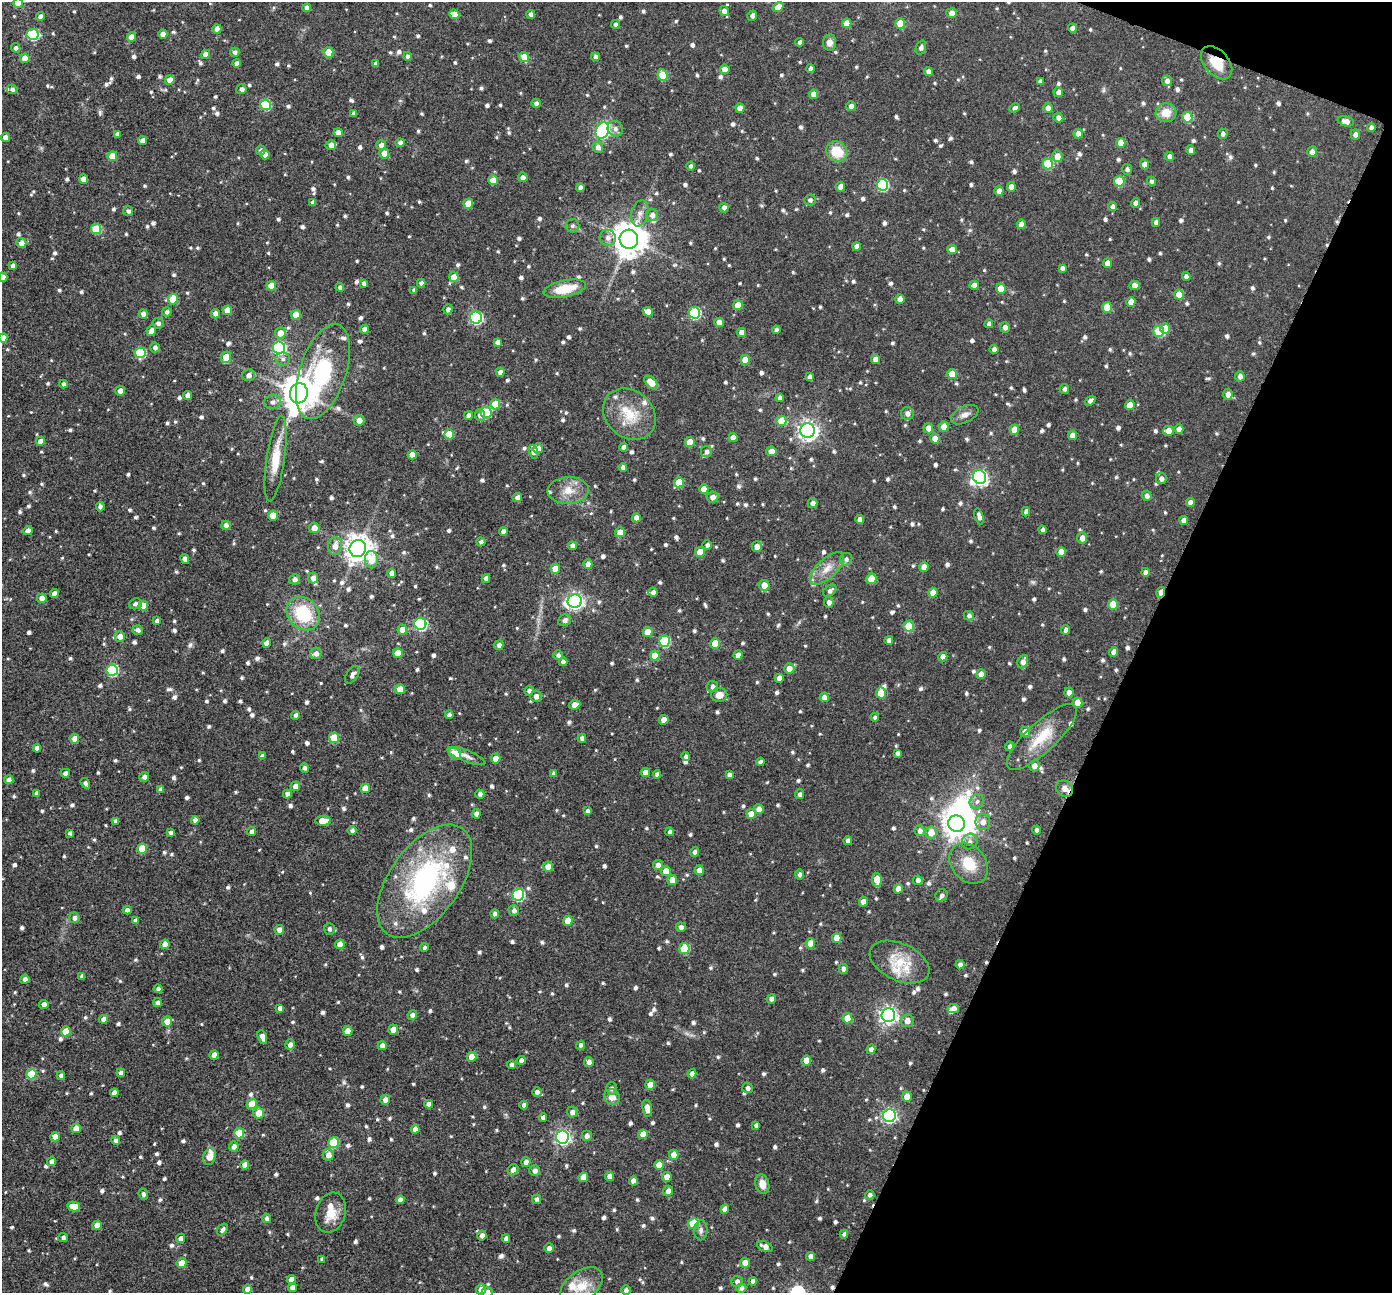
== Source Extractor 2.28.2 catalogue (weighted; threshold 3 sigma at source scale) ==
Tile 8 of 4 x 4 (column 4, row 2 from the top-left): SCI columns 4177-5566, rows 2729-4019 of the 5573 x 5589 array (HDU 1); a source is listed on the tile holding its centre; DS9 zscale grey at full resolution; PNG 1394 x 1295 px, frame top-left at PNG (2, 2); each listed source drawn as its Kron ellipse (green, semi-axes under 4 px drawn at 4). Shown black and unused: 19% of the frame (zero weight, under 8 of 16 exposures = <1% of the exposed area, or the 3 px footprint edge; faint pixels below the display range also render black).
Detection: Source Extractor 2.28.2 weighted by HDU 2 'WHT'; one run over the whole footprint, this tile lists its part. Background 0.0453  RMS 0.0065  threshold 0.0267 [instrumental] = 3 sigma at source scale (4.09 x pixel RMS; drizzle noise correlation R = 1.36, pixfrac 0.8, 0.05/0.05 arcsec/px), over >= 5 px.
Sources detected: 1147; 2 inside a brighter object's white glare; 3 cosmic-ray / hot-pixel residue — neither listed nor drawn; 24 inside a brighter listed object's ellipse — not listed separately; of the other 1118, all 500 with FLUX_AUTO >= 1.77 (the completeness limit of this list) listed and drawn (618 fainter detections not listed), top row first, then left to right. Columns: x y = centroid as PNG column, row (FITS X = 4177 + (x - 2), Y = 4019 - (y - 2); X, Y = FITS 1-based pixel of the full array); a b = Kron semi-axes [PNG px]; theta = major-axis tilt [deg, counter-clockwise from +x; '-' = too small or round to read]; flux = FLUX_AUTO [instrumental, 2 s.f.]
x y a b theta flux
18 3 5 5 - 8.5
778 7 6 4 34 4.6
307 8 4 4 - 3.4
724 11 5 4 - 3.6
951 13 5 5 - 3.4
454 14 5 4 - 7.7
531 14 4 4 - 2.1
40 16 4 4 - 2.9
752 16 5 4 - 2.2
847 23 5 4 - 7.4
900 23 5 5 - 13
616 24 4 4 - 1.8
1072 28 4 4 - 3.6
217 29 4 4 - 5.1
33 34 6 5 - 43
163 34 4 4 - 4
132 37 4 4 - 5.5
800 42 4 4 - 2.1
829 42 8 6 83 3.5
16 48 5 4 - 2
921 48 7 5 70 1.9
235 52 5 4 - 2.2
328 52 5 5 - 10
205 54 4 4 - 5.4
407 56 4 4 - 1.8
524 57 5 4 - 9.4
595 57 4 4 - 2.2
25 58 5 5 - 7
236 63 4 4 - 2.1
1217 63 19 12 -48 14
375 64 4 4 - 2.3
725 69 5 5 - 5.5
810 69 4 4 - 2.4
928 72 4 4 - 2.8
662 75 6 5 - 19
170 80 5 4 - 6
1040 81 4 4 - 1.9
1167 81 5 5 - 2.7
12 89 5 5 - 2.1
241 89 5 5 - 2.5
1058 92 5 4 - 2.9
814 94 4 4 - 5.1
536 103 5 4 - 1.9
266 105 5 5 - 34
851 106 5 4 - 3.6
740 108 4 4 - 4.2
1015 108 6 4 26 2
1048 108 5 4 - 3.7
354 113 4 4 - 2.1
1166 113 10 9 - 8.2
1187 117 5 5 - 22
1058 118 5 4 - 2.5
1346 121 8 5 -14 3.5
1371 128 4 4 - 2.1
615 129 8 7 - 3
602 131 8 6 66 120
338 133 4 4 - 5.9
117 134 4 4 - 2.9
1078 134 5 5 - 4.2
1223 134 5 5 - 1.8
1355 134 5 5 - 2.6
5 138 4 4 - 4.1
143 141 4 4 - 4.6
400 143 4 4 - 2.5
1121 143 5 4 - 7.7
331 145 5 5 - 3.9
381 145 5 5 - 4
598 147 6 5 - 3.3
261 150 5 4 - 2
1190 150 4 4 - 2.3
837 152 11 9 -35 16
1312 152 5 4 - 3.5
384 153 5 5 - 6.1
265 155 4 4 - 4
112 156 5 5 - 11
1057 156 6 5 - 5.8
1170 157 4 4 - 3.5
1048 164 5 5 - 25
1144 164 5 4 - 5
691 166 4 4 - 1.8
1127 169 5 5 - 1.8
523 177 5 4 - 3.4
83 179 4 4 - 7
493 180 5 5 - 6.7
1119 181 5 5 - 19
1151 181 4 4 - 1.8
882 185 6 5 - 55
841 187 5 4 - 4.9
1011 187 4 4 - 5.6
580 188 4 4 - 2.4
999 191 4 4 - 3.4
810 200 5 5 - 1.9
313 202 4 4 - 1.9
1136 203 4 4 - 3.4
468 204 5 5 - 12
1112 206 4 4 - 2.3
724 208 5 4 - 2.7
128 211 5 5 - 2
640 213 13 8 77 3.8
652 215 6 6 - 3.1
1156 222 4 4 - 2.5
1021 224 4 4 - 4.6
572 226 7 6 - 1.9
96 229 5 5 - 24
608 238 8 8 - 3
629 239 9 9 - 1100
21 243 5 5 - 3.7
856 247 4 4 - 3.7
952 249 5 4 - 3.7
1107 263 5 4 - 5
13 266 4 4 - 2.7
1062 268 4 4 - 2.2
1186 276 4 4 - 2.3
3 277 4 4 - 3
454 277 5 5 - 7.6
363 283 4 4 - 1.8
421 283 4 4 - 2.1
974 285 4 4 - 4
1134 285 5 4 - 4.3
271 286 5 4 - 8.2
340 287 4 4 - 2.3
565 289 21 8 12 17
1001 289 5 4 - 8.7
414 290 4 4 - 1.8
1179 295 5 5 - 9.8
173 299 5 5 - 15
900 299 5 4 - 4.7
1131 302 5 4 - 6
738 305 5 5 - 8
1107 307 5 5 - 12
448 309 5 4 - 2.2
227 310 5 5 - 9.3
167 312 4 4 - 2
648 312 5 4 - 6.8
694 313 6 5 - 54
143 314 5 4 - 3.6
215 314 4 4 - 4
296 315 5 5 - 9.1
476 318 6 6 - 82
719 322 5 4 - 4.3
158 323 5 5 - 1.9
989 324 4 4 - 2.4
1005 327 5 5 - 2.9
1165 328 5 5 - 8
364 329 4 4 - 3.5
151 330 5 5 - 3.3
776 330 4 4 - 1.9
1159 331 5 5 - 28
742 332 4 4 - 4.8
280 333 5 5 - 7
3 338 4 4 - 6.9
497 342 4 4 - 2.5
155 348 5 4 - 2.1
279 348 6 6 - 92
994 349 4 4 - 2.8
140 353 5 5 - 36
226 357 5 5 - 12
283 359 7 6 - 1.9
875 359 4 4 - 3.7
745 360 5 4 - 10
323 372 49 23 72 62
500 372 4 4 - 3.3
952 374 5 5 - 13
249 375 6 6 - 3
1240 376 5 4 - 2.9
809 377 4 4 - 2.2
651 382 8 5 -45 8.1
63 384 4 4 - 2.1
1064 389 5 4 - 2
120 391 5 5 - 3.1
299 393 10 9 - 1300
1228 394 5 5 - 3.9
187 395 4 4 - 3.6
780 398 4 4 - 3
1090 401 6 4 41 2.4
273 402 8 7 - 2.6
495 404 5 5 - 13
1130 405 5 5 - 6.3
486 412 5 5 - 27
907 413 6 6 - 3.1
629 414 28 23 -41 21
468 415 4 4 - 3
480 415 6 5 - 3.1
965 415 15 8 26 3.7
359 420 5 5 - 4.6
781 421 5 5 - 14
944 427 5 5 - 6.9
928 428 5 5 - 4.6
1179 429 5 4 - 3.4
1014 430 5 4 - 7.2
808 431 7 7 - 300
1168 431 5 5 - 5.3
449 434 5 5 - 15
1072 435 4 4 - 4.9
733 438 4 4 - 4.9
935 439 5 4 - 5.7
40 441 4 4 - 4.8
690 442 5 5 - 9.3
624 447 4 4 - 3.5
538 448 5 5 - 3.3
771 451 5 5 - 4.4
534 452 7 4 -74 5.1
706 452 6 5 - 2
412 455 4 4 - 6.6
276 459 43 9 82 17
623 467 4 4 - 2.6
980 477 7 6 - 150
1161 479 5 5 - 2.5
679 482 5 5 - 13
704 489 5 4 - 7.1
568 490 21 13 2 9.7
1147 496 5 5 - 2.3
517 497 5 4 - 2.7
712 497 6 5 - 3.6
813 503 5 5 - 2.7
1190 503 4 4 - 3.2
100 507 5 4 - 1.8
1026 512 4 4 - 2.5
273 515 5 5 - 13
979 517 8 4 -76 2.6
636 518 4 4 - 5.1
860 520 4 4 - 3.6
1184 520 4 4 - 3.4
226 525 5 4 - 3.2
314 528 5 5 - 5
1042 530 4 4 - 2.2
28 531 4 4 - 4.6
503 531 4 4 - 3.3
620 532 5 5 - 5.4
1082 538 5 5 - 4
481 542 4 4 - 2
707 545 5 5 - 1.8
335 546 9 7 78 5.7
572 546 4 4 - 3.2
757 546 5 5 - 3.7
358 548 9 8 - 710
700 552 5 5 - 8.1
1061 552 5 4 - 5.7
185 559 5 4 - 2.7
846 559 6 6 - 1.8
371 560 8 6 88 14
588 564 5 4 - 3.5
924 567 5 4 - 5.5
555 569 5 5 - 8.4
827 569 21 9 43 7.7
1145 572 4 4 - 2.7
392 573 5 4 - 4.3
313 578 5 5 - 3.8
486 578 4 4 - 3
294 579 5 5 - 2.6
871 579 5 5 - 14
764 585 5 5 - 5.5
830 591 7 5 35 2.2
653 592 4 4 - 2.4
1161 592 5 3 - 7.3
54 593 4 4 - 3.5
933 593 5 4 - 7.1
42 598 5 4 - 4.8
575 601 7 6 - 210
829 602 5 5 - 2.8
135 604 6 5 - 2
1113 605 5 5 - 12
143 606 5 5 - 7.4
303 614 18 15 -45 31
969 616 5 5 - 1.8
565 620 6 5 - 2.7
157 621 4 4 - 1.9
420 624 6 6 - 91
909 626 5 5 - 27
138 630 5 5 - 2
402 630 5 5 - 6.5
1066 630 5 4 - 1.9
648 632 5 5 - 9.3
120 636 5 5 - 3.8
889 640 4 4 - 3.2
664 641 5 5 - 35
267 643 4 4 - 5
715 644 5 5 - 12
499 645 5 4 - 2.3
1113 652 4 4 - 3.3
316 653 6 5 - 2.6
398 653 5 5 - 11
558 655 5 5 - 2
738 655 5 4 - 3.5
655 656 5 5 - 10
943 657 5 4 - 3.9
563 662 4 4 - 2.3
1023 662 7 5 68 3.7
789 669 5 5 - 5.9
112 670 6 5 - 47
981 674 5 4 - 4.1
352 675 10 5 58 2.9
779 678 4 4 - 3.8
712 686 6 6 - 2.3
400 689 5 5 - 6.9
529 691 4 4 - 2.1
1069 692 5 4 - 3.4
881 693 5 5 - 12
719 695 8 7 - 5.3
536 696 6 5 - 3.2
824 697 4 4 - 5.2
1078 703 5 5 - 9.6
574 705 6 4 21 4.3
295 715 4 4 - 1.9
449 715 4 4 - 2.6
875 717 4 4 - 1.8
664 720 5 4 - 7.7
1025 732 5 5 - 6.2
1042 737 46 15 43 21
334 738 5 5 - 19
582 738 4 4 - 2.5
74 739 5 5 - 5.3
1010 746 5 4 - 2.2
37 748 4 4 - 3.2
897 753 4 4 - 1.8
455 754 7 5 -38 14
262 756 4 4 - 2
466 756 20 6 -21 3.6
686 757 4 4 - 2
496 758 5 4 - 6.6
760 762 4 4 - 2.3
1034 766 5 5 - 4
304 768 5 4 - 1.8
65 773 4 4 - 2.2
645 773 4 4 - 5.3
553 774 4 4 - 2.2
657 774 4 4 - 2.4
729 775 4 4 - 1.8
144 777 5 4 - 2.2
9 780 4 4 - 2.4
85 783 6 4 -55 2.3
295 786 4 4 - 4.2
365 788 5 4 - 6.3
161 789 4 4 - 2.4
1065 789 9 7 -36 5
37 793 4 4 - 2.5
287 794 4 4 - 3.1
480 794 4 4 - 2.4
799 794 5 4 - 1.8
977 801 8 6 50 2.4
759 809 5 4 - 4.5
587 811 4 4 - 1.9
476 814 5 4 - 2.4
751 814 5 5 - 7.1
195 820 4 4 - 3.1
116 821 4 4 - 2.5
323 821 8 4 0 9.7
983 822 8 7 - 4.3
957 824 8 8 - 700
1036 830 4 4 - 2.1
352 831 4 4 - 1.9
920 831 5 5 - 3.2
251 832 5 4 - 2.6
670 832 4 4 - 2
931 832 6 5 - 7.5
70 833 4 4 - 1.9
171 833 4 4 - 2.1
848 841 4 4 - 2.9
970 842 8 7 - 2.5
142 849 5 5 - 18
694 852 5 4 - 1.9
969 863 22 17 -50 16
658 865 5 5 - 3.8
548 867 5 5 - 6.4
699 870 5 4 - 4.2
666 871 5 5 - 6.3
799 874 5 4 - 1.8
672 880 5 5 - 5
877 880 7 4 -83 11
918 880 5 4 - 2.9
425 881 65 35 54 120
898 889 4 4 - 4.3
518 895 6 6 - 58
941 895 6 5 - 2.5
863 902 5 4 - 5.2
127 910 4 4 - 2.9
514 910 5 5 - 2.1
495 914 4 4 - 3.3
74 918 5 5 - 2.1
135 921 4 4 - 2.6
568 921 5 5 - 8.7
681 927 5 5 - 2.3
329 929 6 5 - 1.9
279 930 5 4 - 3.8
837 938 5 5 - 9
810 943 5 4 - 6.9
165 944 5 4 - 4.9
340 944 5 4 - 5.1
424 948 4 4 - 1.8
684 949 5 5 - 27
900 962 31 18 -24 19
960 965 4 4 - 2.6
843 969 5 4 - 1.9
82 976 4 4 - 2
25 979 4 4 - 2.3
158 989 4 4 - 1.9
771 999 5 4 - 2.3
157 1003 4 4 - 2
44 1004 4 4 - 3.7
280 1008 4 4 - 3
953 1008 5 4 - 3.3
412 1015 5 4 - 2.4
888 1015 7 7 - 240
847 1018 5 5 - 11
103 1019 4 4 - 2.9
167 1021 5 5 - 6.6
907 1021 6 6 - 4.1
393 1030 5 5 - 8.9
66 1031 5 5 - 12
348 1031 5 4 - 5.8
262 1037 7 4 -68 4.3
290 1045 5 5 - 2.6
581 1045 4 4 - 2
382 1046 4 4 - 4
871 1049 5 4 - 3.1
214 1055 4 4 - 4.5
472 1057 5 4 - 7.6
521 1060 4 4 - 2.6
806 1060 5 5 - 9
589 1062 5 4 - 2.6
512 1065 4 4 - 2.9
121 1073 4 4 - 2.8
32 1074 5 5 - 23
692 1074 4 4 - 3.3
61 1076 4 4 - 2.3
650 1085 5 4 - 6.8
611 1088 6 5 - 2.1
747 1088 5 5 - 2.3
537 1092 5 4 - 2.3
114 1093 4 4 - 3.9
612 1097 8 7 - 5.6
907 1097 5 4 - 7.9
385 1100 5 5 - 4.3
252 1104 5 5 - 13
428 1104 4 4 - 2.9
524 1105 4 4 - 2
647 1108 8 5 -79 4.6
572 1112 5 5 - 2.5
259 1113 5 5 - 8.3
889 1116 6 6 - 130
543 1117 4 4 - 2.4
756 1125 4 4 - 1.9
76 1128 5 5 - 6.3
415 1129 4 4 - 4.3
239 1133 5 5 - 19
643 1134 5 4 - 7.2
587 1136 5 5 - 2.6
55 1137 5 4 - 6.3
562 1137 6 6 - 160
115 1140 5 4 - 1.9
333 1143 5 5 - 29
234 1147 5 5 - 3.3
328 1155 6 5 - 4.3
674 1155 5 5 - 6
209 1156 9 6 75 8.6
51 1162 4 4 - 3.1
526 1162 5 4 - 3.4
245 1165 4 4 - 4.9
659 1165 5 5 - 9.6
513 1170 6 5 - 3.6
535 1171 5 5 - 2.8
609 1176 4 4 - 3.8
583 1177 5 4 - 7.6
667 1177 5 4 - 6.7
633 1181 4 4 - 3.7
762 1184 10 7 -76 5.6
668 1191 5 5 - 3.9
143 1194 6 4 -68 1.8
870 1195 4 4 - 2
536 1199 5 4 - 1.9
400 1200 4 4 - 3
74 1207 6 5 - 8.1
725 1209 4 4 - 4
331 1213 20 15 73 10
266 1218 5 4 - 1.8
693 1224 5 5 - 26
97 1225 5 4 - 6.7
222 1230 6 4 51 1.9
701 1230 10 6 87 2.4
844 1234 4 4 - 2
482 1235 5 4 - 2.3
63 1238 5 4 - 2
181 1238 5 4 - 3
506 1238 4 4 - 2.6
765 1246 8 5 -22 3.6
549 1248 5 4 - 2.8
810 1256 4 4 - 2.7
322 1259 4 4 - 1.8
182 1263 5 5 - 10
745 1263 5 5 - 6.2
291 1280 5 4 - 5.4
737 1281 6 5 - 2.3
753 1281 4 4 - 2.5
581 1286 24 15 38 14
292 1287 4 4 - 3.6
741 1288 5 4 - 2.4
247 1289 4 4 - 3.7
481 1289 5 5 - 3.9
626 1290 5 4 - 1.9
487 1292 5 5 - 2.8
Overlapping masked pixels (flux is a lower limit): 3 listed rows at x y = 1217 63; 1161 592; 1065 789
Isophote crosses this tile's border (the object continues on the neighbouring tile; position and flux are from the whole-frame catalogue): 5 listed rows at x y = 18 3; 3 277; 3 338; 581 1286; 487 1292